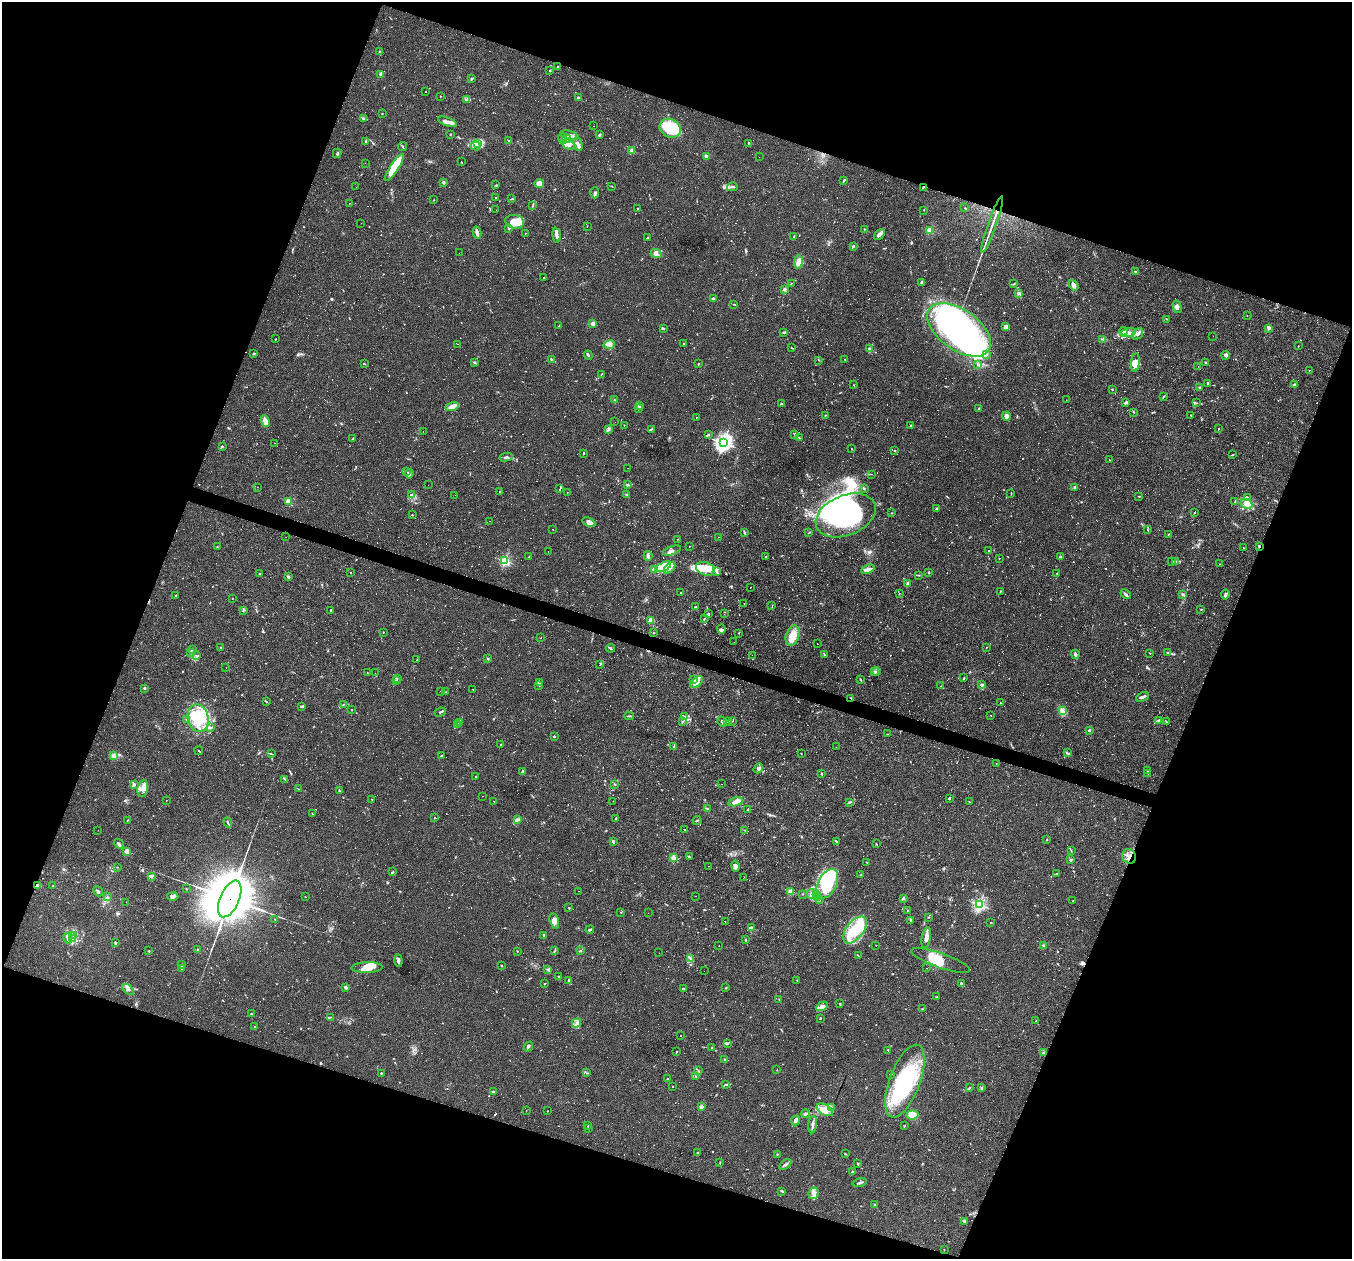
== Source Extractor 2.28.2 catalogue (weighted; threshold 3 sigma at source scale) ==
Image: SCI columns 1-5400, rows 261-5285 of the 5400 x 5416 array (HDU 1 of 3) = the unmasked area's bounding box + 8 px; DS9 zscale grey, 4 x 4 block average (1 PNG px = mean of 4 x 4 image px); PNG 1354 x 1261 px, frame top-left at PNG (2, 2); each listed source drawn as its Kron ellipse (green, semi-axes under 4 px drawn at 4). Shown black and unused: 40% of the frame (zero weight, under 2 of 3 exposures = <1% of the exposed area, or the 3 px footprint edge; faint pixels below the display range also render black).
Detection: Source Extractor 2.28.2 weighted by HDU 2 'WHT'. Background 0.0262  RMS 0.0043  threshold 0.0193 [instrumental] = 3 sigma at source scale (4.5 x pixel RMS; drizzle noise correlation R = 1.50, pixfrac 1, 0.05/0.05 arcsec/px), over >= 5 px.
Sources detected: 1732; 45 too faint to see at this stretch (4 x 4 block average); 19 inside a brighter object's white glare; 570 cosmic-ray / hot-pixel residue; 3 long thin detections or spike segments (spike, bleed or trail) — neither listed nor drawn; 30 coinciding with a brighter row at this scale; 97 inside a brighter listed object's ellipse — not listed separately; of the other 968, all 500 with FLUX_AUTO >= 1.02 (the completeness limit of this list) listed and drawn (468 fainter detections not listed), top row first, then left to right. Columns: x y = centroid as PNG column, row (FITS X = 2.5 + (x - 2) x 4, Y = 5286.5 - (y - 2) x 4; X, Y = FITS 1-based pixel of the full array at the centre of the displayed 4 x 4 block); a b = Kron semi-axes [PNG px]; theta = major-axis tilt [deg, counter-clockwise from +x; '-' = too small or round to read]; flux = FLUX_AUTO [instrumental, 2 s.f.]
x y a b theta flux
379 51 2 2 - 1.5
558 67 2 2 - 1.1
550 70 2 2 - 2.1
381 75 4 3 - 4.3
471 79 3 2 - 2.9
426 92 2 2 - 1.3
440 96 2 2 - 1.3
578 98 2 2 - 4.6
467 99 2 2 - 2
382 114 2 2 - 1.8
363 118 4 2 - 3.5
447 122 10 4 -21 14
594 126 2 2 - 1.5
670 128 11 9 -29 110
450 134 2 2 - 2
569 135 9 4 -14 13
599 135 3 2 - 2.9
562 138 5 2 - 6.4
567 138 5 3 - 10
366 141 3 3 - 3.7
508 141 4 2 - 2.2
477 143 3 3 - 6.1
748 143 3 2 - 1.5
568 144 7 4 -21 16
578 144 7 2 -76 9.4
476 146 5 2 - 5.5
403 147 4 2 - 2.4
631 150 2 2 - 41
337 153 5 2 - 3.5
706 156 3 2 - 20
759 157 2 2 - 1.1
462 162 2 2 - 1.4
365 163 2 2 - 1.6
394 167 16 4 56 64
843 181 3 2 - 2.2
443 182 2 2 - 6.1
539 183 5 4 - 18
496 185 2 2 - 1.8
612 186 2 2 - 1.1
356 187 2 2 - 1.5
732 187 5 2 - 3.6
923 187 2 2 - 2.7
595 193 5 2 - 3.7
495 198 2 2 - 1.2
512 199 3 2 - 1.8
434 200 2 2 - 1.1
350 203 2 2 - 19
533 205 3 2 - 2.1
637 208 2 2 - 1.5
965 208 2 2 - 1.4
496 210 2 2 - 1.8
924 210 2 2 - 1.1
515 222 9 7 -12 27
361 223 2 2 - 1.8
992 225 30 2 70 25
587 226 2 2 - 1.1
509 228 2 2 - 3
864 229 2 2 - 1.3
930 230 2 2 - 110
477 232 6 2 -77 14
525 233 2 2 - 1.3
879 234 6 3 45 11
557 235 7 2 -83 11
794 237 3 2 - 3.3
647 238 3 2 - 2.5
853 246 4 2 - 3.9
459 253 2 2 - 2
656 254 5 3 - 6.9
798 262 6 4 81 21
1135 271 4 2 - 2.5
544 277 2 2 - 14
922 282 3 2 - 4.4
791 283 2 2 - 1
1013 284 3 2 - 1.9
1073 285 6 4 -53 8.7
784 289 2 2 - 36
1019 293 3 2 - 3.2
714 299 2 2 - 37
734 304 3 2 - 1.6
1177 307 6 2 -75 5.2
1247 316 2 2 - 1.3
1167 319 2 2 - 1.1
593 323 2 2 - 18
559 326 4 2 - 1.8
1006 327 4 2 - 17
1269 328 4 3 - 4.2
663 329 4 2 - 2.4
959 330 36 20 -35 730
1123 331 4 2 - 3.5
784 332 3 2 - 1.7
1128 332 8 2 11 10
1138 334 6 5 - 9.1
1213 336 2 2 - 1.2
275 339 3 2 - 1.3
1103 339 4 2 - 3.4
684 343 2 2 - 150
457 344 2 2 - 1.1
609 344 6 4 18 15
1298 346 2 2 - 1.2
791 347 2 2 - 1.4
869 348 2 2 - 1.4
254 353 3 2 - 2.5
987 354 2 2 - 2.4
588 355 5 2 - 3.5
1226 355 4 3 - 6.4
551 359 3 2 - 3.6
845 359 3 2 - 1.4
819 360 2 2 - 1.1
474 362 2 2 - 1.3
1135 362 9 4 84 14
1205 362 2 2 - 2.3
364 364 2 2 - 1.6
698 364 2 2 - 7.1
978 364 3 2 - 3.2
1198 366 2 2 - 2
1309 370 2 2 - 1.5
601 374 2 2 - 1.4
1208 383 3 2 - 3.7
854 385 2 2 - 1.3
1294 385 3 3 - 5.4
1199 387 3 2 - 2.2
1112 390 2 2 - 1.5
1163 397 2 2 - 1.2
615 400 3 2 - 2.2
1066 400 2 2 - 2.2
1126 402 3 2 - 7.6
1197 403 2 2 - 1.7
782 404 2 2 - 5.1
640 405 2 2 - 2.4
452 406 6 4 14 16
979 408 3 2 - 2.9
639 409 2 2 - 1.6
1134 412 3 2 - 1.8
825 415 2 2 - 1.1
1191 415 2 2 - 1.1
1007 416 4 3 - 13
696 417 2 2 - 1.4
265 421 6 3 -64 16
615 422 2 2 - 4.5
624 425 2 2 - 1.1
911 426 2 2 - 5.3
608 429 2 2 - 1.8
1219 429 2 2 - 110
651 430 3 2 - 2.3
423 431 2 2 - 1.4
708 434 2 2 - 1.9
795 434 3 2 - 2.2
799 438 2 2 - 3.2
353 439 3 2 - 2.6
274 443 2 2 - 2
723 443 3 3 - 870
222 446 3 2 - 1.8
851 449 2 2 - 1.1
895 450 2 2 - 1.4
584 453 3 2 - 120
1232 455 3 2 - 2.3
506 457 6 2 13 4.9
1109 459 2 2 - 1.2
628 468 2 2 - 1.1
407 472 2 2 - 1.2
409 474 5 3 - 6.9
871 474 2 2 - 1.1
428 485 2 2 - 1.3
628 485 2 2 - 1.6
257 487 2 2 - 11
1075 487 2 2 - 6.3
560 488 4 2 - 160
864 488 2 2 - 2.1
499 491 2 2 - 43
567 493 2 2 - 3
1011 493 2 2 - 1.2
411 494 4 2 - 2
455 495 2 2 - 1.1
627 495 3 2 - 1.9
1139 496 2 2 - 1.1
1247 498 3 2 - 2.7
288 501 2 2 - 100
1235 502 3 2 - 1.4
1246 504 6 4 -26 13
936 509 3 2 - 2.4
1195 512 2 2 - 51
892 513 2 2 - 1
412 515 2 2 - 5.6
846 515 31 20 22 350
489 521 2 2 - 1.1
589 522 7 4 -27 10
553 529 2 2 - 1.2
1147 530 3 2 - 1.3
809 532 3 2 - 1.3
744 533 4 2 - 3.1
1168 534 2 2 - 1.2
286 537 2 2 - 2.1
719 537 2 2 - 2.9
678 539 2 2 - 1.4
689 546 2 2 - 1.8
1259 546 2 2 - 2.8
217 547 2 2 - 1.6
1243 548 3 2 - 1.2
548 551 2 2 - 1.4
672 551 9 4 19 9.8
989 551 3 2 - 1.6
648 556 5 3 - 5.2
766 556 2 2 - 160
528 557 3 2 - 1.2
1060 557 3 2 - 2.5
999 558 2 2 - 1.1
505 561 2 2 - 310
1172 562 2 2 - 1.1
1175 562 2 2 - 1.8
1219 564 2 2 - 5
663 567 8 4 24 27
670 568 7 3 44 8.4
655 569 3 2 - 3.4
705 569 10 6 -20 48
868 569 7 4 22 10
717 572 4 2 - 4.8
929 572 2 2 - 7.3
351 573 2 2 - 1.7
1057 573 2 2 - 1.5
259 574 2 2 - 2.5
918 575 3 2 - 1.8
288 577 3 2 - 4.8
908 583 4 2 - 3.9
750 588 2 2 - 2.4
1000 591 2 2 - 1.7
681 593 2 2 - 2.1
899 594 3 2 - 1.3
1126 594 6 2 -47 4.7
1182 594 4 2 - 2.9
1225 595 5 2 - 7
176 596 2 2 - 1.6
232 598 2 2 - 2.6
744 603 2 2 - 3.4
772 606 4 2 - 1.8
696 607 3 2 - 1.6
243 610 4 2 - 2.6
1201 610 3 2 - 1.6
330 611 3 2 - 83
708 614 2 2 - 2.6
724 614 2 2 - 2
704 619 3 2 - 1.4
651 620 4 3 - 10
721 629 4 4 - 5.9
383 632 2 2 - 2
654 633 2 2 - 1.1
739 633 2 2 - 1.1
793 636 10 6 70 42
541 638 2 2 - 1.1
734 642 2 2 - 11
817 644 2 2 - 1.4
221 647 2 2 - 1.5
610 648 4 2 - 3.2
986 648 2 2 - 1.1
193 649 2 2 - 1
190 652 4 2 - 3.3
1167 652 3 2 - 2.5
1150 653 2 2 - 1.8
1075 654 4 3 - 7.8
752 655 2 2 - 3
825 655 3 2 - 2.1
197 656 2 2 - 1.6
487 659 2 2 - 1.4
417 660 2 2 - 1.5
600 665 2 2 - 1.7
226 667 2 2 - 2.5
875 672 2 2 - 1.9
877 672 2 2 - 2.1
367 673 2 2 - 1
375 673 2 2 - 1.1
397 678 2 2 - 1.3
964 678 2 2 - 2.6
694 680 3 2 - 2.1
861 680 3 2 - 1.5
396 681 2 2 - 2.6
697 682 7 3 41 13
539 683 2 2 - 1.4
539 685 4 2 - 2.4
982 685 2 2 - 5.4
941 686 2 2 - 1
145 688 2 2 - 4.1
473 689 2 2 - 11
440 691 2 2 - 4.2
446 692 4 2 - 2.3
1142 697 7 2 25 6.7
851 698 2 2 - 1.5
267 702 2 2 - 1.2
1000 703 2 2 - 1.4
343 704 3 2 - 2
301 706 3 2 - 3
352 710 2 2 - 3
1062 710 2 2 - 2.1
440 712 6 2 25 3.2
991 715 2 2 - 1
629 716 5 2 - 2.8
685 716 2 2 - 1.1
198 718 14 10 -76 77
187 719 2 2 - 1.5
1158 720 3 2 - 3.2
683 721 2 2 - 1
727 721 2 2 - 1.3
732 721 2 2 - 1.1
722 722 5 3 - 4.4
1166 722 2 2 - 2
459 723 2 2 - 1.9
457 725 3 2 - 2.4
210 727 2 2 - 2.2
1089 730 2 2 - 19
888 734 2 2 - 1.1
554 737 3 2 - 3
500 744 2 2 - 46
674 747 3 2 - 2.8
836 747 2 2 - 1.1
199 751 4 2 - 1.7
1068 753 4 2 - 2.4
271 754 2 2 - 1.1
801 754 2 2 - 1.2
114 756 2 2 - 65
441 756 2 2 - 5.6
996 764 2 2 - 2.1
758 768 5 4 - 6.2
1147 770 2 2 - 1.4
522 772 3 2 - 2.4
1148 773 2 2 - 1
821 774 3 2 - 1.6
475 777 2 2 - 1.2
284 779 3 2 - 1.6
135 784 3 2 - 2.6
721 784 2 2 - 1.8
615 785 2 2 - 1.4
143 788 8 5 80 15
299 789 3 2 - 1.4
339 791 3 2 - 2.6
483 796 2 2 - 2.2
949 798 2 2 - 74
372 799 3 2 - 2.1
166 801 2 2 - 3.9
494 801 2 2 - 1.2
613 801 2 2 - 1
736 802 7 4 14 14
850 802 2 2 - 1.7
969 802 2 2 - 2.2
707 809 3 2 - 1.7
748 810 3 2 - 5.7
312 813 3 2 - 1
435 818 2 2 - 1.8
616 818 3 2 - 2.3
518 819 4 3 - 4.4
127 820 3 2 - 1.2
697 820 4 2 - 2.2
228 822 5 2 - 3.4
684 829 2 2 - 6.7
98 830 2 2 - 1.2
745 830 2 2 - 1.2
1047 840 2 2 - 1.5
836 841 3 2 - 2.6
613 842 4 2 - 2.8
119 844 5 3 - 4.9
876 844 2 2 - 1.2
126 851 2 2 - 56
1071 851 2 2 - 1.7
1129 856 7 6 - 17
689 857 4 2 - 2.1
673 858 2 2 - 73
1070 859 3 2 - 2.2
866 862 2 2 - 1
708 866 2 2 - 1.2
735 866 5 3 - 10
117 867 2 2 - 1.1
393 872 2 2 - 1.6
1057 873 2 2 - 1.1
861 874 2 2 - 1.2
151 876 4 2 - 9.9
744 877 2 2 - 1.8
827 884 16 9 64 150
38 886 4 3 - 8.5
53 886 2 2 - 1.1
186 889 2 2 - 1.3
98 891 5 2 - 4.1
579 891 2 2 - 1.1
791 891 2 2 - 94
803 894 2 2 - 1.1
811 894 5 3 - 6
816 894 3 2 - 3.8
173 896 5 2 - 4.5
696 896 2 2 - 4.1
107 897 2 2 - 1.5
305 897 2 2 - 2.2
818 897 3 2 - 1.7
230 899 19 9 66 19000
903 899 2 2 - 4.1
820 900 2 2 - 1.4
1073 901 2 2 - 4.4
126 902 2 2 - 1.1
979 905 2 2 - 490
569 908 2 2 - 2.1
908 910 2 2 - 1.3
621 912 2 2 - 1.1
648 913 2 2 - 1.9
929 917 2 2 - 1.8
275 919 2 2 - 1.8
910 920 2 2 - 1.3
554 921 8 4 -74 16
725 921 2 2 - 1.3
991 922 2 2 - 1.2
751 928 4 3 - 5.9
590 930 4 2 - 6.2
855 930 15 8 52 110
74 935 3 2 - 1.9
544 935 3 2 - 4
926 938 11 3 81 16
68 939 5 4 - 7.8
73 939 2 2 - 2.1
746 940 3 2 - 1.5
115 943 3 2 - 5.3
719 945 2 2 - 1.1
876 945 2 2 - 1.1
1044 946 2 2 - 39
198 949 2 2 - 2.3
149 951 2 2 - 5.6
517 951 2 2 - 1.5
554 951 2 2 - 1.3
580 951 2 2 - 6.4
659 953 2 2 - 4.6
858 955 3 2 - 1.5
690 959 3 2 - 2.1
398 960 6 2 -83 4.8
941 961 31 7 -19 45
181 965 2 2 - 3
501 965 2 2 - 1.5
367 967 15 5 2 35
927 968 2 2 - 2.9
182 969 2 2 - 1.2
547 970 3 2 - 2.1
704 971 2 2 - 14
559 977 2 2 - 1.8
568 980 3 2 - 2.6
797 980 2 2 - 3
961 983 2 2 - 4.4
544 984 2 2 - 2
345 987 2 2 - 23
726 988 2 2 - 1.3
128 989 7 3 -42 7.3
683 989 2 2 - 4.9
937 997 3 2 - 2.2
779 1000 2 2 - 1
840 1004 3 2 - 2
822 1006 6 3 31 7.4
922 1009 2 2 - 1.5
251 1013 4 2 - 1.6
330 1017 2 2 - 1.6
820 1018 2 2 - 2.7
1036 1021 2 2 - 1.5
577 1023 5 3 - 6.8
255 1027 2 2 - 2.4
680 1036 2 2 - 5.5
727 1043 3 2 - 2.6
528 1046 5 2 - 4.4
712 1047 2 2 - 1.2
888 1050 2 2 - 1.3
676 1052 2 2 - 2.7
1043 1053 4 2 - 1.9
725 1060 2 2 - 3.9
777 1070 2 2 - 1.3
698 1071 2 2 - 1.3
381 1073 2 2 - 8.6
587 1073 2 2 - 1.2
890 1074 3 2 - 1.1
695 1076 3 2 - 1.7
667 1079 2 2 - 2.4
905 1081 38 15 69 220
726 1084 2 2 - 1.9
672 1086 2 2 - 1.1
969 1088 3 2 - 3.1
981 1088 3 2 - 1.8
493 1092 2 2 - 1.8
701 1107 3 2 - 13
831 1107 3 2 - 3.9
526 1110 2 2 - 2.1
825 1110 9 5 -29 18
547 1111 2 2 - 1.1
806 1114 4 2 - 5.7
912 1115 6 4 6 20
795 1120 5 2 - 11
813 1125 9 2 84 7.1
588 1126 3 2 - 2.4
905 1126 3 2 - 1.3
589 1129 2 2 - 4.4
697 1153 2 2 - 5.9
777 1154 2 2 - 1.8
845 1154 3 2 - 1.7
720 1163 3 2 - 1.6
857 1163 2 2 - 1.4
785 1164 7 2 31 5.3
852 1172 2 2 - 7.8
860 1183 7 2 12 4.4
782 1191 3 2 - 4.3
814 1193 6 5 - 12
874 1205 3 2 - 2.1
964 1222 3 2 - 2.4
944 1250 2 2 - 1.1
Overlapping masked pixels (flux is a lower limit): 6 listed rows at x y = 923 187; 1259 546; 851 698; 1129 856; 38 886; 230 899
Diffuse or blended objects may show on this block-average render without a row.